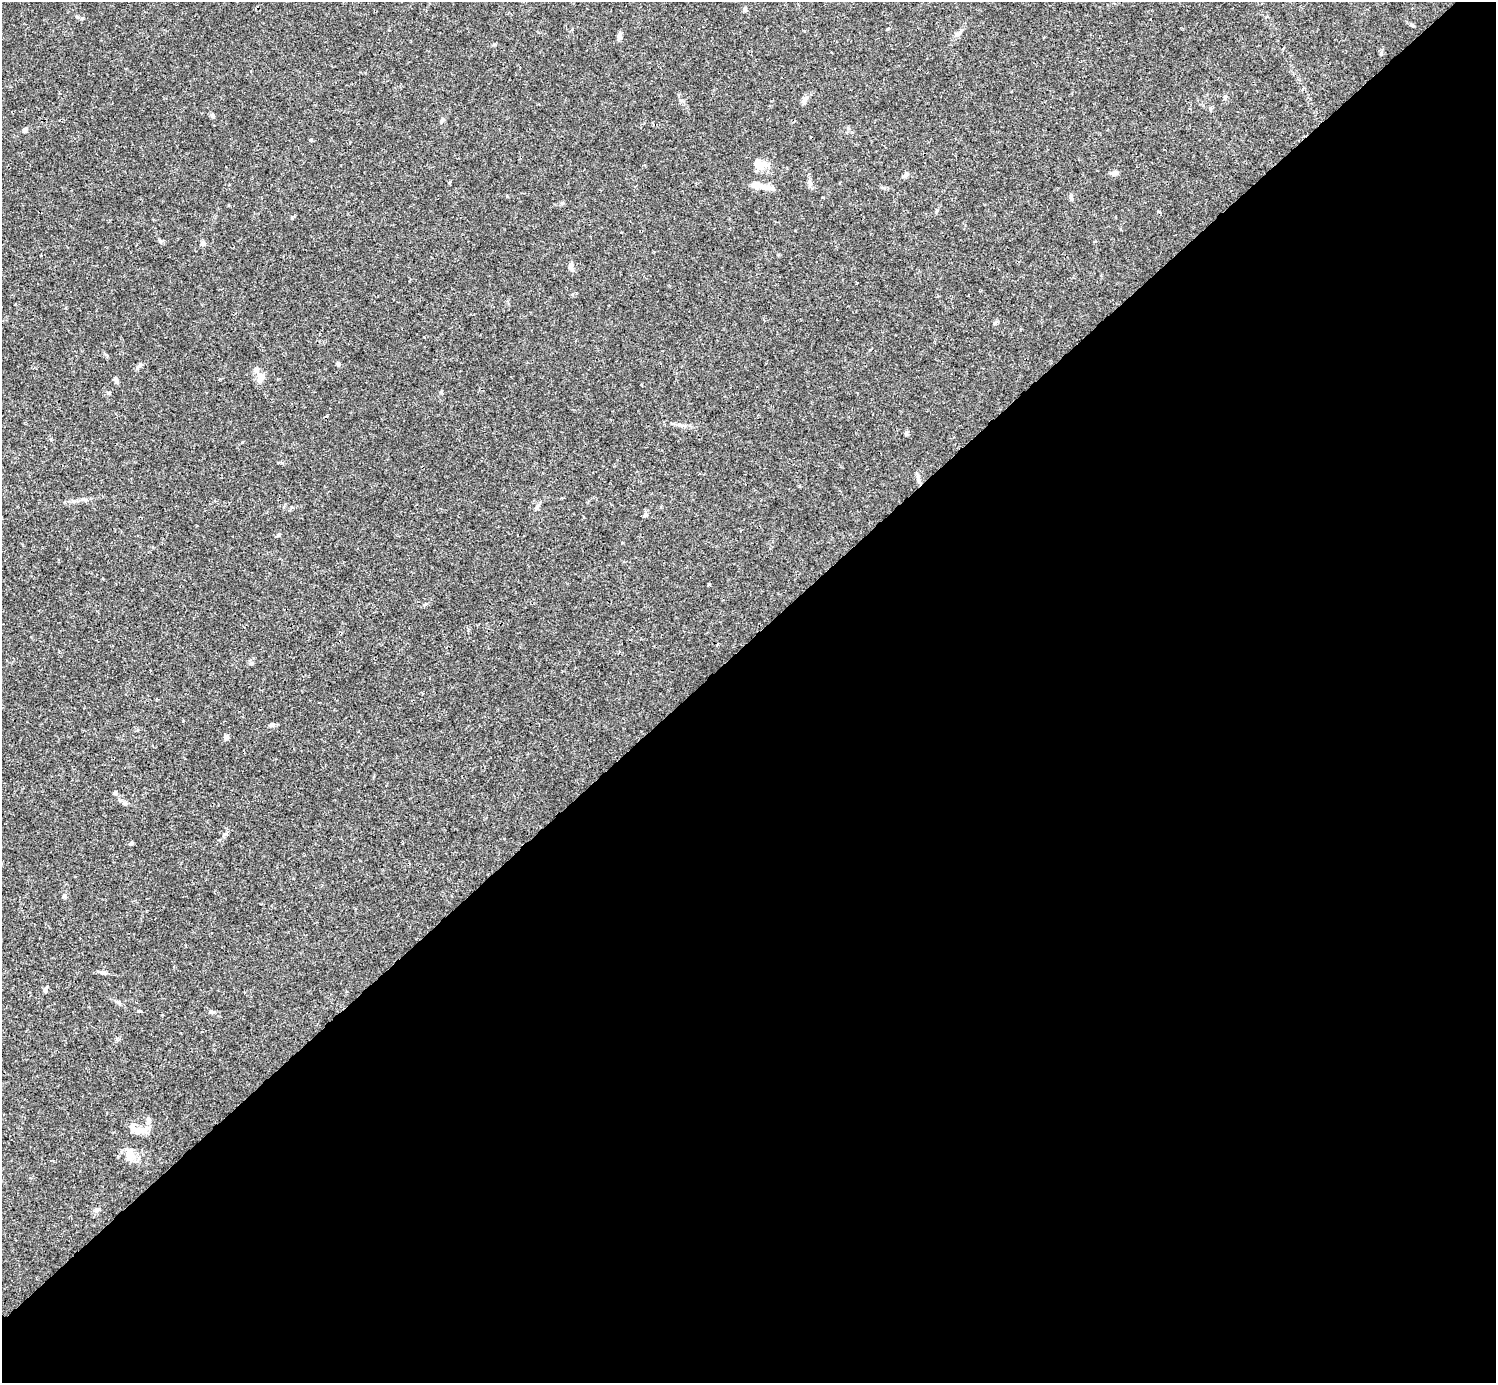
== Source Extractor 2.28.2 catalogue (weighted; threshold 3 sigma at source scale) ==
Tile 12 of 4 x 4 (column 4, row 3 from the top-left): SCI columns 4485-5978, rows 1539-2919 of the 5982 x 5981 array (HDU 1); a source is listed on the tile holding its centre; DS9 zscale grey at full resolution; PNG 1498 x 1385 px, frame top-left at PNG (2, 2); no overlay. Shown black and unused: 54% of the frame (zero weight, under 3 of 4 exposures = <1% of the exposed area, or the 3 px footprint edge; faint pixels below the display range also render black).
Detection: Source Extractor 2.28.2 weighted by HDU 2 'WHT'; one run over the whole footprint, this tile lists its part. Background 0.0165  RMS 0.0022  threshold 0.00978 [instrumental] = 3 sigma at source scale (4.5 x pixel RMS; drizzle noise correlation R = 1.50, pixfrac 1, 0.05/0.05 arcsec/px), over >= 5 px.
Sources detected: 41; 3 inside a brighter listed object's ellipse — not listed separately; the other 38 listed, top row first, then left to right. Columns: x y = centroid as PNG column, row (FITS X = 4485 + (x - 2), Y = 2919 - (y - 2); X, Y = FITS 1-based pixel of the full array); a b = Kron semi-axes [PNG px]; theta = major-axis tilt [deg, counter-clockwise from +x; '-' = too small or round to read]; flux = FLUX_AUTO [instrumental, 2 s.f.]
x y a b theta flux
745 9 6 5 - 0.48
957 34 7 5 44 0.49
620 37 8 5 -59 0.54
804 100 12 6 70 0.81
212 115 6 5 - 0.34
442 120 7 5 71 0.44
25 130 6 5 - 0.6
311 140 5 4 - 0.21
759 166 28 8 8 2.1
1115 173 9 6 1 0.68
906 175 8 5 51 0.72
810 183 9 7 -55 0.67
757 185 12 8 -4 1.6
1072 198 10 4 -78 0.44
203 244 7 6 - 0.53
571 266 10 6 -88 0.71
338 364 6 4 -89 0.38
256 370 8 8 - 0.79
260 378 12 8 59 1.5
116 380 10 5 -68 0.54
441 392 5 4 - 0.23
109 393 6 5 - 0.3
919 481 8 4 -89 0.55
537 507 9 5 54 0.66
645 515 6 5 - 0.49
278 535 6 4 59 0.27
271 725 8 5 17 0.43
226 738 6 6 - 0.53
115 792 5 4 - 0.29
124 803 8 6 -14 0.51
131 843 5 4 - 0.37
64 896 7 4 45 0.32
103 973 10 4 -5 0.54
211 1012 7 5 -24 0.44
148 1120 11 6 -85 0.85
137 1132 22 8 25 1.9
129 1155 16 11 83 2.2
96 1210 7 5 16 0.52
Unlisted compact peaks at least as high as the median listed source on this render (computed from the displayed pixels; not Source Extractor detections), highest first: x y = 160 241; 1381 53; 224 834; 994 323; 681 100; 449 183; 906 434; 45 991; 82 18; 183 721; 292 217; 562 203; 507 196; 242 442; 887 29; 1158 211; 1225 97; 282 463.